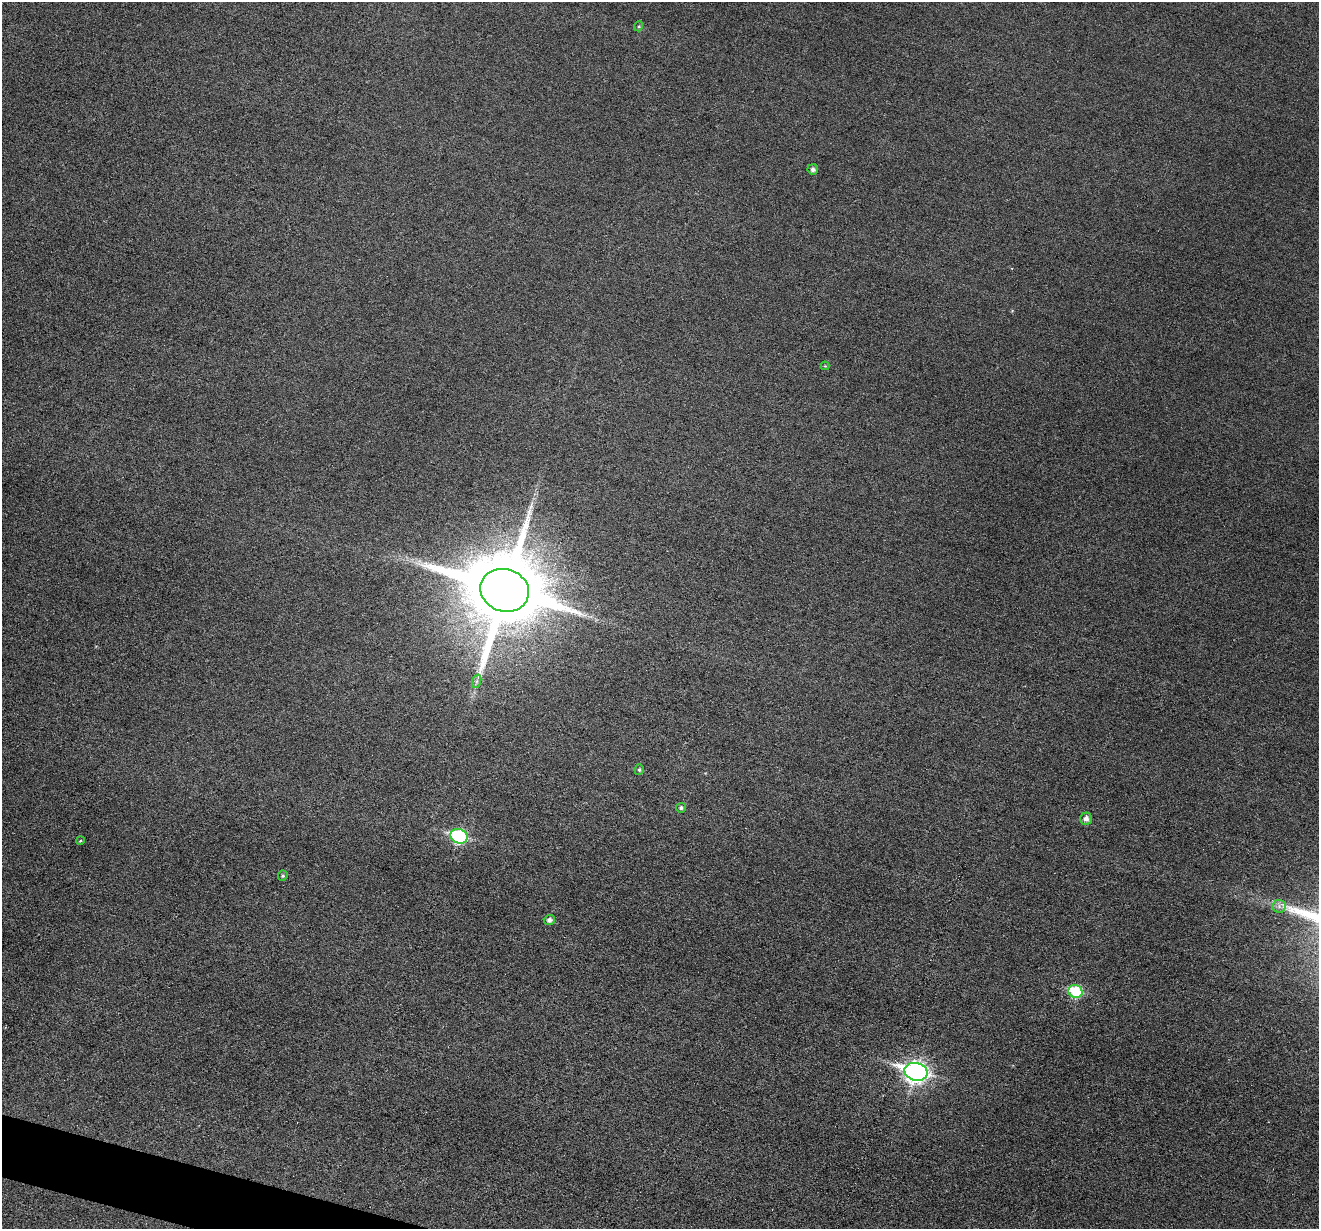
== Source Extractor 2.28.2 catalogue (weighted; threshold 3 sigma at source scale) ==
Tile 7 of 4 x 4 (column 3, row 2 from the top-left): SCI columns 2637-3953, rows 2583-3809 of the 5274 x 5294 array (HDU 1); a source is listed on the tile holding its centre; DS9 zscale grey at full resolution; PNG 1321 x 1231 px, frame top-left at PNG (2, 2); each listed source drawn as its Kron ellipse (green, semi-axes under 4 px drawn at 4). Shown black and unused: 1% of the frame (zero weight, under 3 of 6 exposures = <1% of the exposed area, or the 3 px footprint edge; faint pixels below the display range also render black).
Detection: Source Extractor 2.28.2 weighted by HDU 2 'WHT'; one run over the whole footprint, this tile lists its part. Background 0.0474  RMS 0.0055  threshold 0.0225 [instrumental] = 3 sigma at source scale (4.09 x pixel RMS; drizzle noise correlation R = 1.36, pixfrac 0.8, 0.05/0.05 arcsec/px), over >= 5 px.
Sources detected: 15; all 15 listed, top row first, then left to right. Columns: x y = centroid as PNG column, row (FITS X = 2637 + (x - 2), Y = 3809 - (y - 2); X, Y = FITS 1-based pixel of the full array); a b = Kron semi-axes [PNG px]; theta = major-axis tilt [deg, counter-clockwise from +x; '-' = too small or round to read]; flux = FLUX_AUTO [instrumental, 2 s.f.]
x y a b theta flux
639 26 5 3 - 0.49
813 169 5 5 - 1.6
825 366 4 4 - 0.44
505 590 25 21 -18 7000
477 681 7 4 71 1.4
639 770 5 4 - 0.91
681 808 5 5 - 1.3
1086 819 6 5 - 2.5
459 836 9 7 -18 55
80 841 4 3 - 0.51
283 876 5 4 - 0.87
1279 906 6 6 - 1.8
549 920 5 5 - 2
1075 991 7 6 - 29
916 1072 11 9 -14 260
Unlisted compact peaks at least as high as the median listed source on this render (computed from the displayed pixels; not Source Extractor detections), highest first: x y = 1290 907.